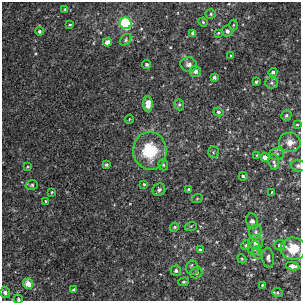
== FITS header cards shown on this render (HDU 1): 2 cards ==
NAXIS1  =                  299
NAXIS2  =                  299

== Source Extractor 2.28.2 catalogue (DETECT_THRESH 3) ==
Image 299 x 299 px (HDU 1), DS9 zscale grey, 1 PNG px = 1 image px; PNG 303 x 303 px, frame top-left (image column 1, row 299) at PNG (2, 2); each listed source drawn as its Kron ellipse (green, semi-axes under 4 px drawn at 4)
Background 0.00243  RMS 0.0036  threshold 0.0108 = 3 sigma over >= 5 px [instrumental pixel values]
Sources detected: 70; all 70 listed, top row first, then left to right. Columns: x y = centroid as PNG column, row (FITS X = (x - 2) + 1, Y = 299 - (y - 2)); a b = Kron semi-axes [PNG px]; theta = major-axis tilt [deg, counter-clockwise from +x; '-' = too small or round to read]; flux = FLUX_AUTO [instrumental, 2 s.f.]
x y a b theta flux
65 9 4 4 - 0.31
211 14 5 4 - 0.38
203 22 5 4 - 0.29
126 23 6 5 - 23
70 25 4 3 - 0.21
234 25 5 3 - 0.28
39 31 4 4 - 0.45
227 31 5 5 - 0.85
193 33 4 4 - 0.91
218 33 3 2 - 0.22
126 40 6 4 46 0.44
107 42 4 4 - 1.8
231 56 4 3 - 0.21
146 64 5 4 - 0.43
189 64 8 7 - 0.97
195 71 5 5 - 0.9
273 72 4 4 - 0.51
214 77 4 4 - 0.56
256 82 3 3 - 0.39
271 83 6 5 - 0.52
148 104 8 4 -88 3
179 105 6 4 -68 0.4
218 112 5 4 - 0.51
286 115 5 5 - 0.48
129 119 4 3 - 0.21
297 125 4 2 - 0.21
290 142 11 9 -6 1.9
150 151 19 17 -86 12
213 152 6 5 - 0.36
276 154 7 6 - 0.67
257 155 2 2 - 0.2
265 157 5 4 - 1.1
274 162 8 5 -85 0.63
106 165 4 4 - 0.46
163 165 6 4 -69 0.39
28 166 3 2 - 0.2
298 166 7 6 - 0.57
243 176 4 4 - 0.46
144 184 4 4 - 0.31
32 185 6 5 - 0.43
189 189 3 3 - 0.31
159 190 7 6 - 0.77
52 192 3 2 - 0.2
272 192 3 2 - 0.22
197 199 5 3 - 0.22
46 201 3 3 - 0.37
252 221 8 6 -80 0.99
191 226 6 4 18 0.24
174 227 5 4 - 0.31
256 232 7 6 - 0.7
256 242 7 7 - 1.6
246 245 5 4 - 0.38
280 245 5 5 - 0.85
254 248 7 6 - 0.84
293 249 13 11 -6 5.1
200 250 3 3 - 0.34
257 253 6 5 - 0.42
268 258 10 6 -82 0.92
242 259 5 3 - 0.25
293 266 7 4 -10 1.2
192 268 7 6 - 0.64
176 271 5 5 - 0.73
196 273 6 5 - 0.5
183 282 5 4 - 0.37
28 284 5 5 - 3.5
262 285 3 2 - 0.23
74 290 4 4 - 0.61
5 292 5 5 - 1.1
278 292 5 4 - 0.38
18 299 5 4 - 0.37
At the frame edge (FLAGS 8, measured only in part): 2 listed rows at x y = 298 166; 18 299